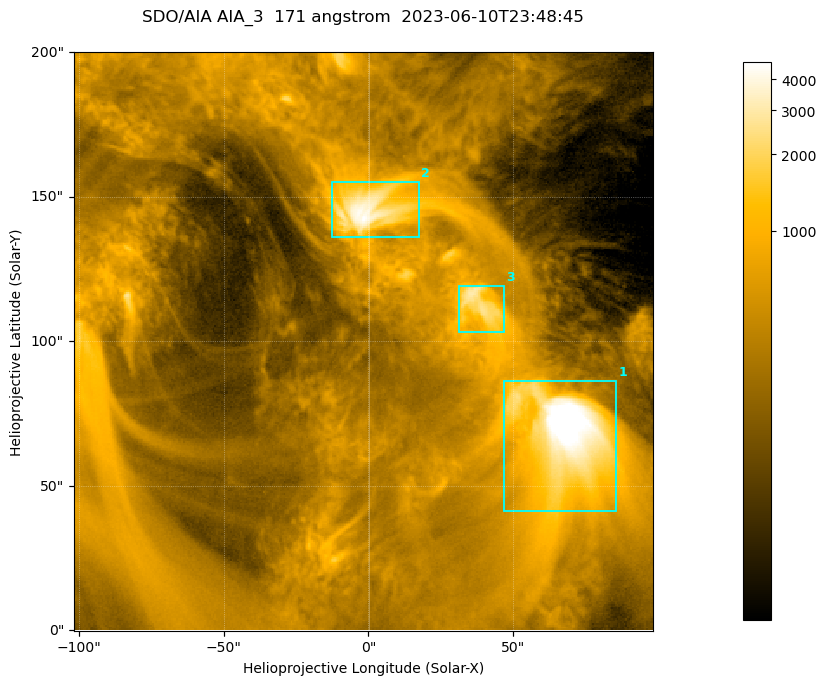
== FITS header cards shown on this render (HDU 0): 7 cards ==
TELESCOP= 'SDO/AIA '           / For AIA: SDO/AIA
INSTRUME= 'AIA_3   '           / For AIA: AIA_ATA1, AIA_ATA2, AIA_ATA3 or AIA_AT
WAVELNTH=                  171 / [angstrom] Wavelength
WAVEUNIT= 'angstrom'           / Wavelength unit: angstrom
DATE-OBS= '2023-06-10T23:48:45.350' / [ISO] Date when observation started; ISO 8
CTYPE1  = 'HPLN-TAN'           / CTYPE1; Typically HPLN
CTYPE2  = 'HPLT-TAN'           / CTYPE2; Typically HPLT

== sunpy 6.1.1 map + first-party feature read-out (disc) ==
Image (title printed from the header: SDO/AIA AIA_3  171 angstrom  2023-06-10T23:48:45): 334 x 334 px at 0.599 arcsec/px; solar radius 945 arcsec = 1577 px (partial field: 1.4% of the solar disc is inside the frame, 100% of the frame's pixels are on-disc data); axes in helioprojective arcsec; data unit not stated in the header (colour bar unlabelled)
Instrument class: DISC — disc imager (sunpy class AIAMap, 171 A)
Bright regions (active regions / flare kernels): reference = the on-disc median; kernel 3 px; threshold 5 sigma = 1103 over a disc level ~354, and >= 1.15x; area >= 111 px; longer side >= 4 px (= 2.4 arcsec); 3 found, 3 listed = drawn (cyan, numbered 1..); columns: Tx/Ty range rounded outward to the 2 arcsec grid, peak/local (2 s.f.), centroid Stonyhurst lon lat
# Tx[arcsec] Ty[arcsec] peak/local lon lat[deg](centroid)
1 46..86 40..86 18 +4 +4
2 -14..18 136..156 13 +0 +9
3 30..48 102..120 8.4 +2 +7